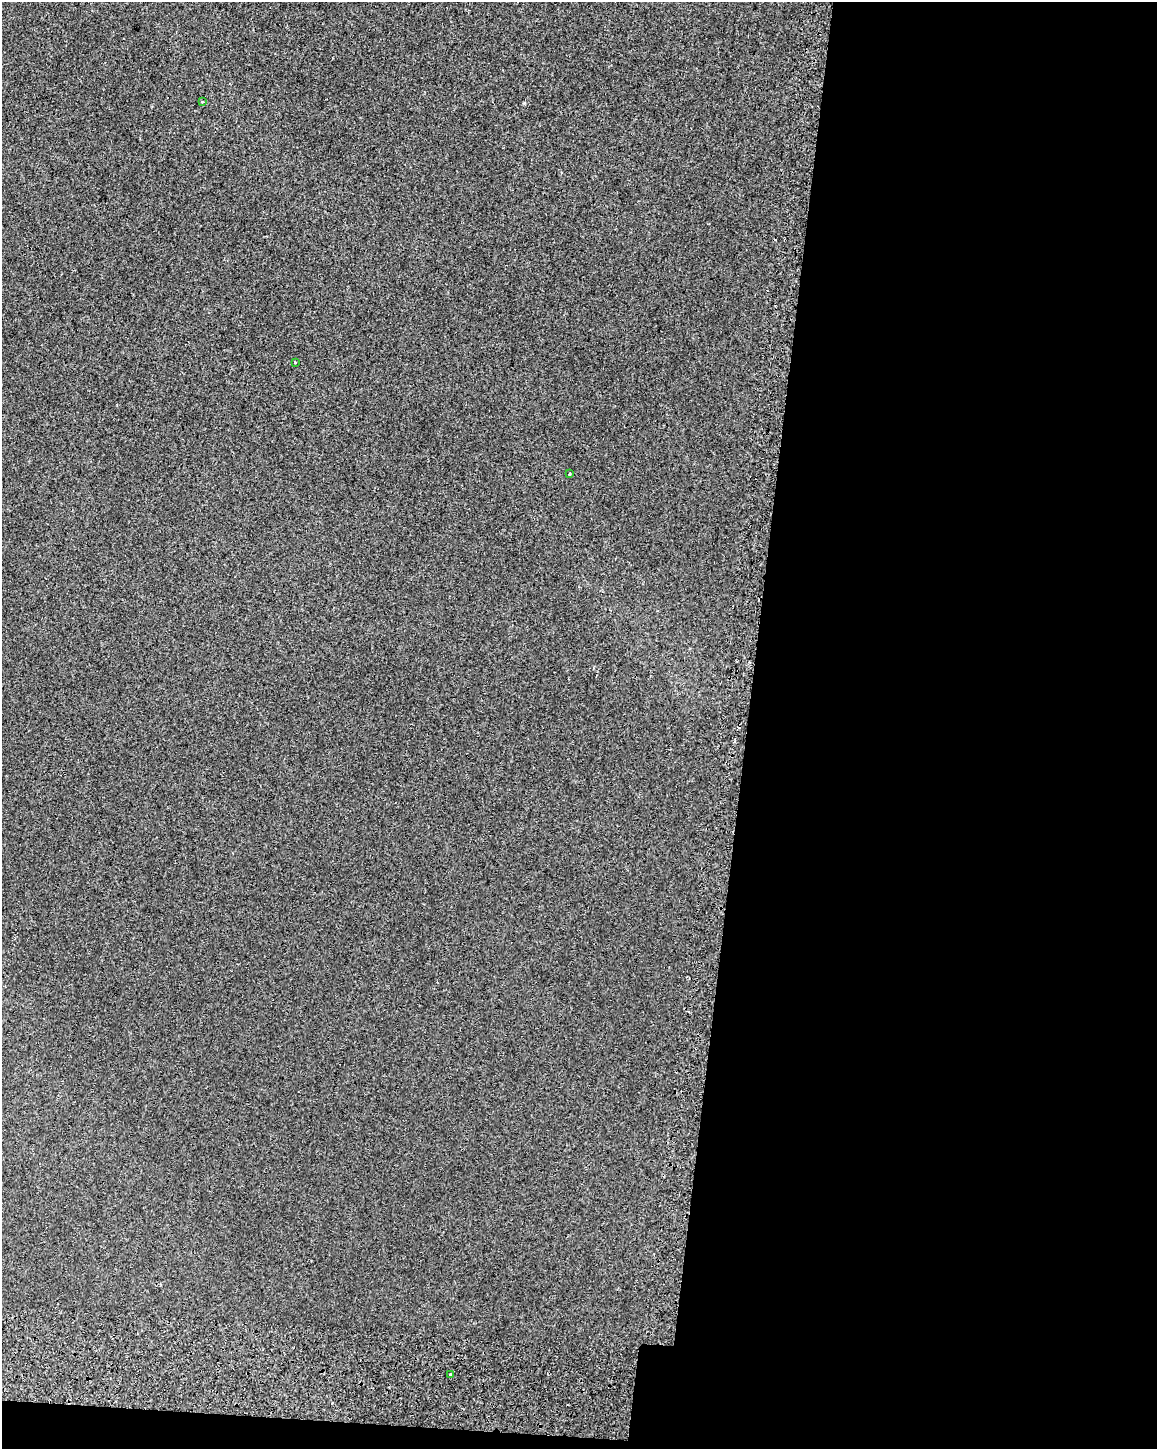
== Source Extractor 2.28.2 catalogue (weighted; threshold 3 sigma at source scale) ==
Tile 12 of 4 x 3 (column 4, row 3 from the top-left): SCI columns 3510-4664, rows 329-1775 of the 4714 x 5054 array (HDU 1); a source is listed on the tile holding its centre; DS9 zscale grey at full resolution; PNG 1159 x 1451 px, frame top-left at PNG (2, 2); each listed source drawn as its Kron ellipse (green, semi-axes under 4 px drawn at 4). Shown black and unused: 37% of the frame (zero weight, under 2 of 3 exposures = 6% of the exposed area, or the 3 px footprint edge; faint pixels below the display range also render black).
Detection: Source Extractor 2.28.2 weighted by HDU 2 'WHT'; one run over the whole footprint, this tile lists its part. Background 7.14e-04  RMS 0.0061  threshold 0.0275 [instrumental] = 3 sigma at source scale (4.5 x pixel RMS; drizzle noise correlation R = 1.50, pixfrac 1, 0.0396/0.0396 arcsec/px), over >= 5 px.
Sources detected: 6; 2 cosmic-ray / hot-pixel residue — neither listed nor drawn; the other 4 listed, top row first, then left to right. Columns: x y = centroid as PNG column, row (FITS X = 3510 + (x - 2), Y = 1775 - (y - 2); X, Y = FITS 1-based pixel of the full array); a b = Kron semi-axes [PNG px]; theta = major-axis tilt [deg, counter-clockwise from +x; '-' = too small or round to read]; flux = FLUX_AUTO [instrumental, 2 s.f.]
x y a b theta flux
202 102 3 3 - 0.68
295 363 3 2 - 0.49
569 474 3 2 - 0.51
450 1374 3 2 - 0.8